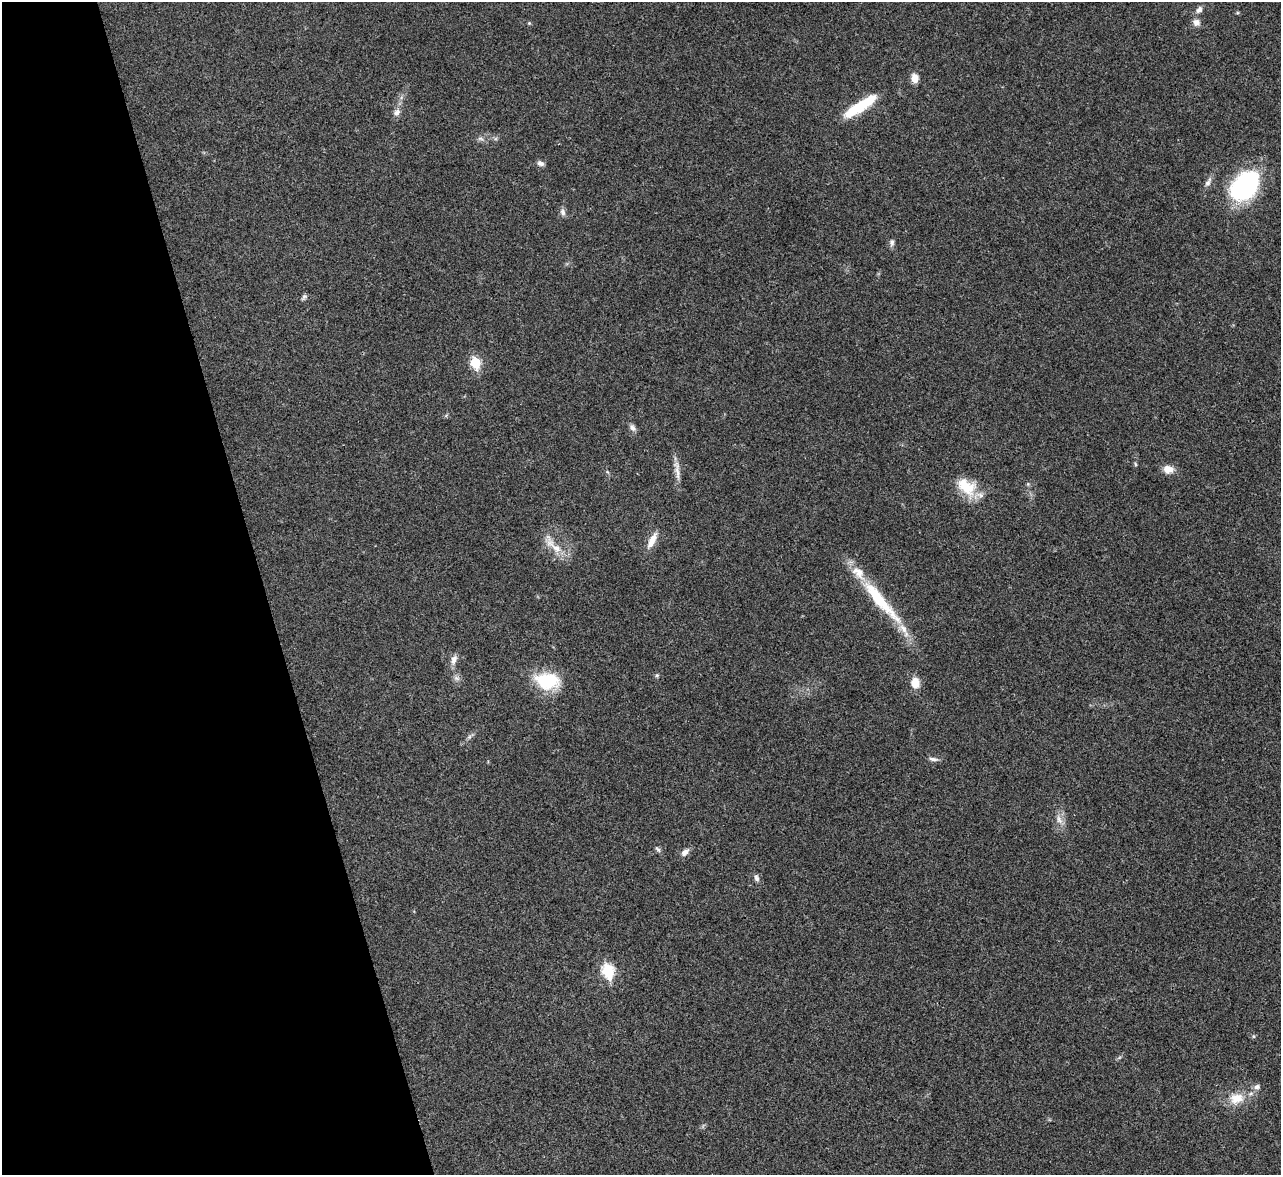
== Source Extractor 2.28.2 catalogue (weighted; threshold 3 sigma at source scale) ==
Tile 5 of 4 x 4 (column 1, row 2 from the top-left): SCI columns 4-1282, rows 2610-3782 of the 5119 x 5100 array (HDU 1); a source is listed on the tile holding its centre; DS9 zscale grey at full resolution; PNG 1283 x 1177 px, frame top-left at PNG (2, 2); no overlay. Shown black and unused: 21% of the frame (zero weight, under 3 of 4 exposures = <1% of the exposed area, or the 3 px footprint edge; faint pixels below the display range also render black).
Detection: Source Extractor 2.28.2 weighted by HDU 2 'WHT'; one run over the whole footprint, this tile lists its part. Background 0.0221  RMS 0.0044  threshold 0.0197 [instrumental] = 3 sigma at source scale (4.5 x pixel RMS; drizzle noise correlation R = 1.50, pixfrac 1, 0.05/0.05 arcsec/px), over >= 5 px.
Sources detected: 38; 2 inside a brighter listed object's ellipse — not listed separately; the other 36 listed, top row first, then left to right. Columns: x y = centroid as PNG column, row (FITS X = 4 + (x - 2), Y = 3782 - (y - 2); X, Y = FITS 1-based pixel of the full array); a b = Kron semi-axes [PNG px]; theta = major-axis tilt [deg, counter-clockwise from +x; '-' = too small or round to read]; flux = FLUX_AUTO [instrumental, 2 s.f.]
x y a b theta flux
1199 10 10 7 53 1.8
1196 22 10 9 - 2.3
529 23 5 4 - 0.49
914 78 10 8 -84 3.4
860 106 43 10 33 17
397 112 11 8 54 2.1
480 139 9 4 -9 1
541 163 9 6 -24 1.5
1208 182 15 6 59 2
1245 186 33 22 47 58
563 212 10 7 -71 1.5
892 243 10 6 87 1.3
304 296 8 5 49 0.96
475 363 6 5 - 23
632 428 11 6 -63 1.6
1135 464 6 3 -71 0.49
1168 469 11 9 -9 4.3
677 470 32 6 -83 3.7
966 486 28 18 -36 12
652 540 22 8 63 4.7
554 546 34 8 -38 6.5
880 601 74 13 -49 28
454 660 13 7 70 2.5
657 675 5 5 - 0.67
547 681 33 21 -6 19
915 683 12 9 -81 5.5
469 737 7 5 44 0.9
933 759 13 5 -8 1.4
1059 820 13 7 -68 2.7
658 849 10 5 -41 0.93
685 852 11 7 46 2.2
756 878 10 6 -71 1.3
608 971 7 6 - 38
1253 1036 6 4 -71 0.53
1257 1087 8 7 - 1.5
1236 1098 21 15 11 8.1